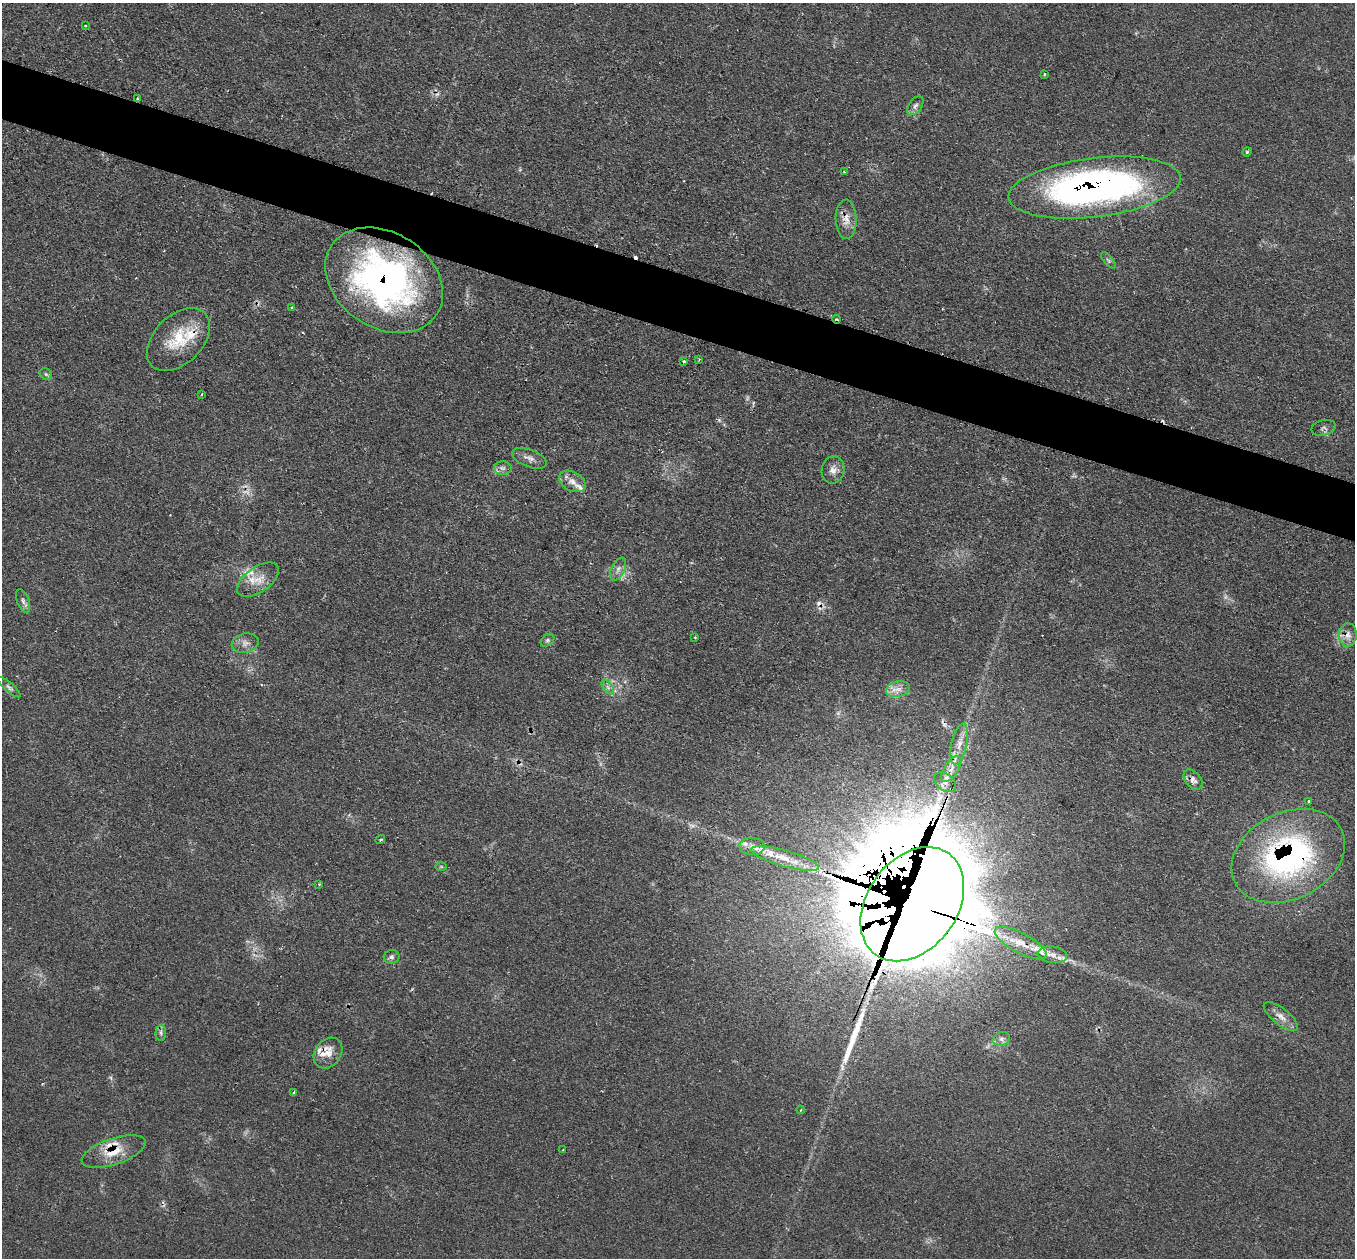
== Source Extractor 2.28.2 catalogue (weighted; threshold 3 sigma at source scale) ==
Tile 11 of 4 x 4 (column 3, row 3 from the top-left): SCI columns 2705-4057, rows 1528-2783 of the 5412 x 5432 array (HDU 1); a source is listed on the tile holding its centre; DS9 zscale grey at full resolution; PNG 1357 x 1260 px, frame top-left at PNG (2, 3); each listed source drawn as its Kron ellipse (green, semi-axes under 4 px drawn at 4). Shown black and unused: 5% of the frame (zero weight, under 2 of 3 exposures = <1% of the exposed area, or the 3 px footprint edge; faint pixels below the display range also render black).
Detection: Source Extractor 2.28.2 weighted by HDU 2 'WHT'; one run over the whole footprint, this tile lists its part. Background 0.079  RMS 0.0058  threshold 0.0259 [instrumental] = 3 sigma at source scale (4.5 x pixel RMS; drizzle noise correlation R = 1.50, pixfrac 1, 0.05/0.05 arcsec/px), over >= 5 px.
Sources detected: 84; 2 too faint to see at this stretch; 3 inside a brighter object's white glare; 10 cosmic-ray / hot-pixel residue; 1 long thin detection or spike segment (spike, bleed or trail) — neither listed nor drawn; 13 inside a brighter listed object's ellipse — not listed separately; the other 55 listed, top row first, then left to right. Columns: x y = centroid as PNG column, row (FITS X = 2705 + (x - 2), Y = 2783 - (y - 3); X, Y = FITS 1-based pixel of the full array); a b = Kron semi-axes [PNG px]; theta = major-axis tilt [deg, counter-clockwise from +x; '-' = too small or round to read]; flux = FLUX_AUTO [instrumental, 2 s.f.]
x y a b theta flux
85 26 4 3 - 0.57
1044 74 3 3 - 1.3
137 99 3 2 - 0.68
915 106 11 6 55 2.2
1247 152 5 4 - 0.76
844 172 3 3 - 0.65
1095 187 87 29 7 270
846 219 20 10 -89 6.2
1109 260 10 4 -51 1.3
384 280 63 47 -33 210
291 308 3 3 - 0.62
837 319 4 2 - 0.67
178 340 37 24 45 25
699 359 3 3 - 0.63
684 361 3 3 - 1.5
46 374 7 5 -44 1.2
202 394 4 3 - 0.55
1324 428 12 7 14 2.2
529 458 18 8 -21 3.8
503 468 8 6 0 2
833 470 14 11 80 4.5
572 481 14 9 -29 4.7
618 569 12 6 63 3.1
258 580 24 12 35 9.2
23 601 12 6 -67 2.1
1348 635 12 9 86 4.4
695 637 4 3 - 0.51
547 640 8 5 42 1.3
245 643 13 9 12 3.8
9 687 14 4 -41 1.8
608 687 8 4 -53 1.7
898 689 12 7 13 4.3
959 744 21 8 78 6.2
951 769 15 7 58 5
1193 780 12 7 -49 3.2
945 782 12 8 -38 4.1
1309 801 3 3 - 2.1
380 840 5 3 - 0.71
752 846 13 8 -2 3.9
1288 856 59 43 27 150
785 858 35 8 -16 11
441 867 6 4 0 0.69
319 884 3 3 - 0.54
912 904 62 45 54 8700
1021 943 29 10 -28 11
1052 955 15 8 -8 4.7
391 957 8 7 - 1.8
1281 1016 20 8 -38 5
161 1033 8 5 85 1.7
1001 1039 9 6 14 2.2
328 1053 17 13 53 7.2
294 1092 3 3 - 1.5
800 1110 4 3 - 0.41
563 1150 2 2 - 0.41
114 1152 33 13 18 14
Overlapping masked pixels (flux is a lower limit): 10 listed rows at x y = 137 99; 1095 187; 846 219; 384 280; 837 319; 1288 856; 912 904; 1021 943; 1281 1016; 114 1152
Unlisted compact peaks at least as high as the median listed source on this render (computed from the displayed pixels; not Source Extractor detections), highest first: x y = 719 420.